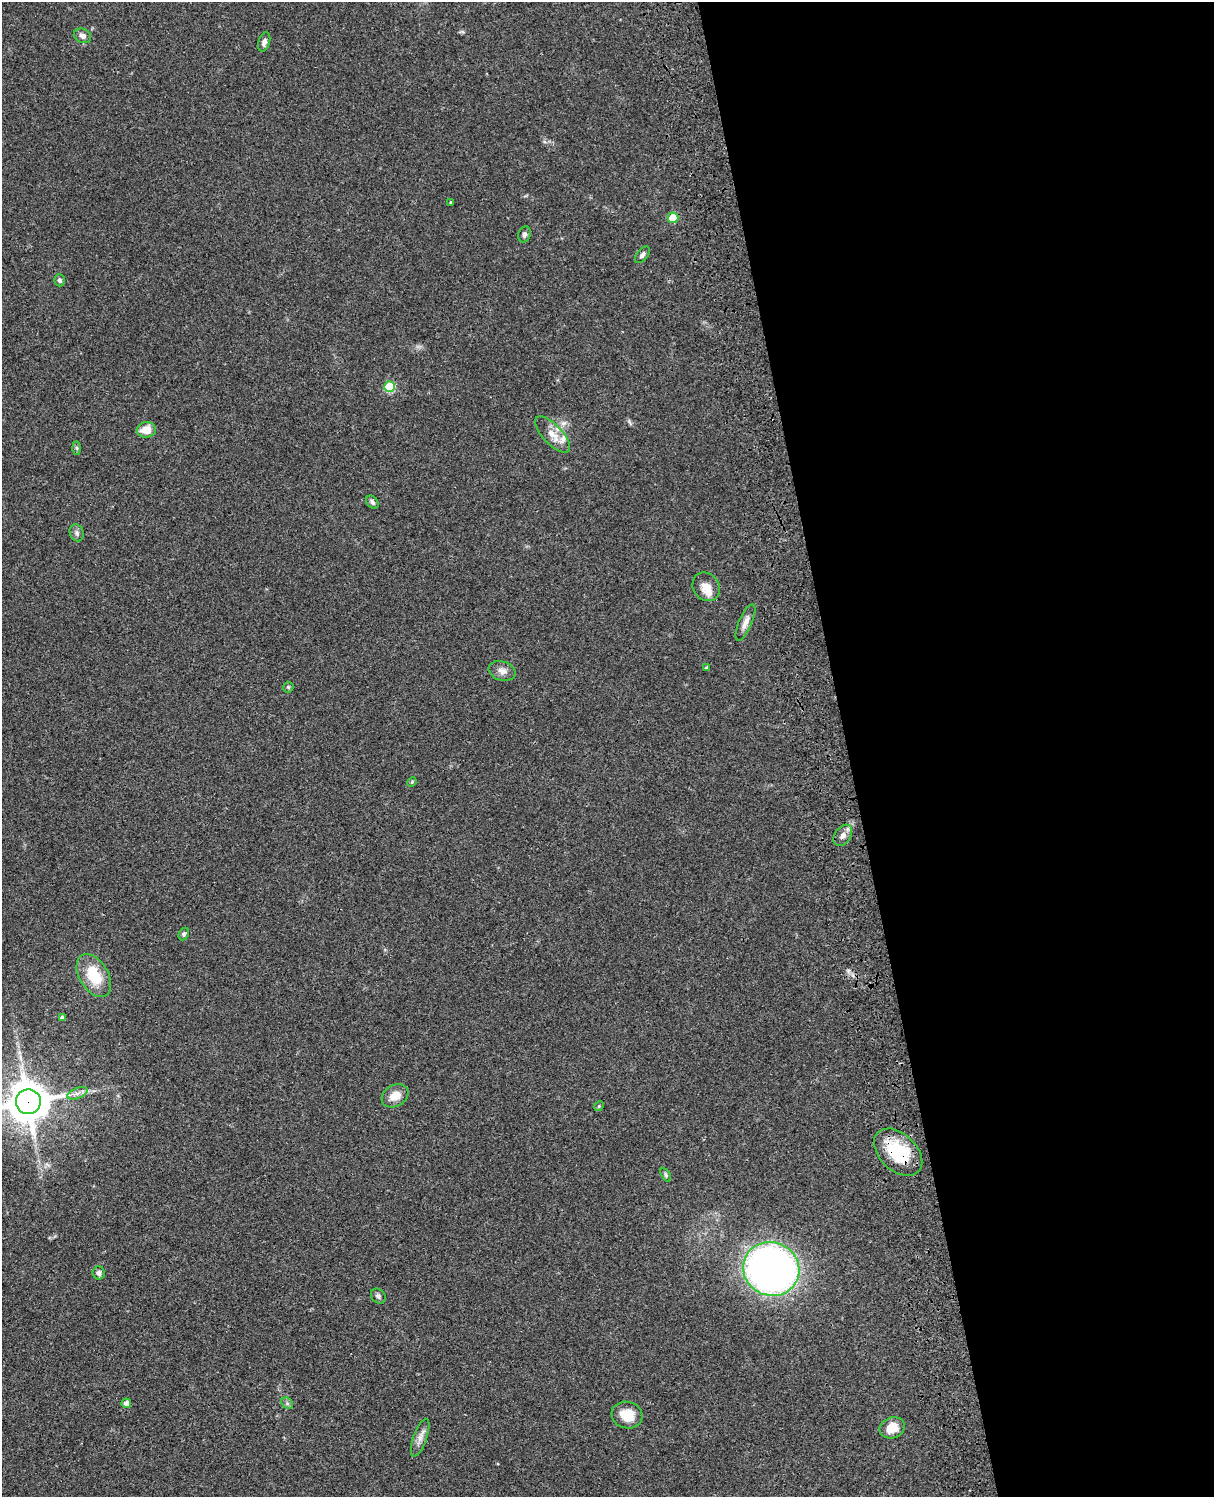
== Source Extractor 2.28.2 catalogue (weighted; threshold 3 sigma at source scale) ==
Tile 8 of 4 x 3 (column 4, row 2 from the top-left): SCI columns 3759-4970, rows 1774-3268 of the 5089 x 4929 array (HDU 1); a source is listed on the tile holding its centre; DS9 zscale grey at full resolution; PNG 1216 x 1499 px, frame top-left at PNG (2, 2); each listed source drawn as its Kron ellipse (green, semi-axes under 4 px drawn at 4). Shown black and unused: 30% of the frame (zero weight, under 3 of 4 exposures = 6% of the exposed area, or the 3 px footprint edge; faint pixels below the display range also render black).
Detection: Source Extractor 2.28.2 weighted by HDU 2 'WHT'; one run over the whole footprint, this tile lists its part. Background 0.0781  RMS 0.006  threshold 0.0269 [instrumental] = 3 sigma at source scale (4.5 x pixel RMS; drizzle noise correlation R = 1.50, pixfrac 1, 0.05/0.05 arcsec/px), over >= 5 px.
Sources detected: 40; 3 inside a brighter listed object's ellipse — not listed separately; the other 37 listed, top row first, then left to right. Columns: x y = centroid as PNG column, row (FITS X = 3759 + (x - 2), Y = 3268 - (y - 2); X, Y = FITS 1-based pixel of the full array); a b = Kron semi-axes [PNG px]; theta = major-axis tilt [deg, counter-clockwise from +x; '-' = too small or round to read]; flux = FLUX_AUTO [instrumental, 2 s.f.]
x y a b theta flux
83 36 9 7 -27 2.8
264 42 10 5 74 2.2
451 202 3 3 - 0.54
673 218 5 5 - 18
524 234 8 6 71 1.6
642 255 10 5 52 1.8
60 280 6 5 - 1.6
390 387 5 5 - 31
146 430 9 7 7 7.7
553 435 23 9 -47 6.9
77 448 6 4 -88 0.98
372 502 7 5 -51 1.7
77 533 9 7 -67 1.8
706 587 15 13 -55 6.5
745 622 19 6 66 4.2
707 667 3 3 - 0.78
502 671 14 9 -17 3.7
288 687 5 5 - 0.86
412 782 5 4 - 0.62
843 835 12 8 55 3.2
184 934 6 5 - 1.2
94 976 23 14 -59 21
62 1018 4 4 - 1.6
77 1093 10 5 21 2.4
395 1096 14 10 31 7.3
28 1102 12 12 - 1700
599 1106 5 4 - 0.71
898 1152 28 18 -44 32
666 1175 7 4 -60 1
771 1269 28 26 -23 350
99 1273 6 6 - 2
378 1296 8 6 -46 1.8
126 1403 5 5 - 3.3
287 1403 6 5 - 1.3
627 1415 16 13 -16 9.8
892 1428 13 10 19 9.4
420 1438 20 7 71 4.1
Overlapping masked pixels (flux is a lower limit): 2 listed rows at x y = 28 1102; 898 1152
Isophote crosses this tile's border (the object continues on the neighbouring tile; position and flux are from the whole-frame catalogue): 1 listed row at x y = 28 1102